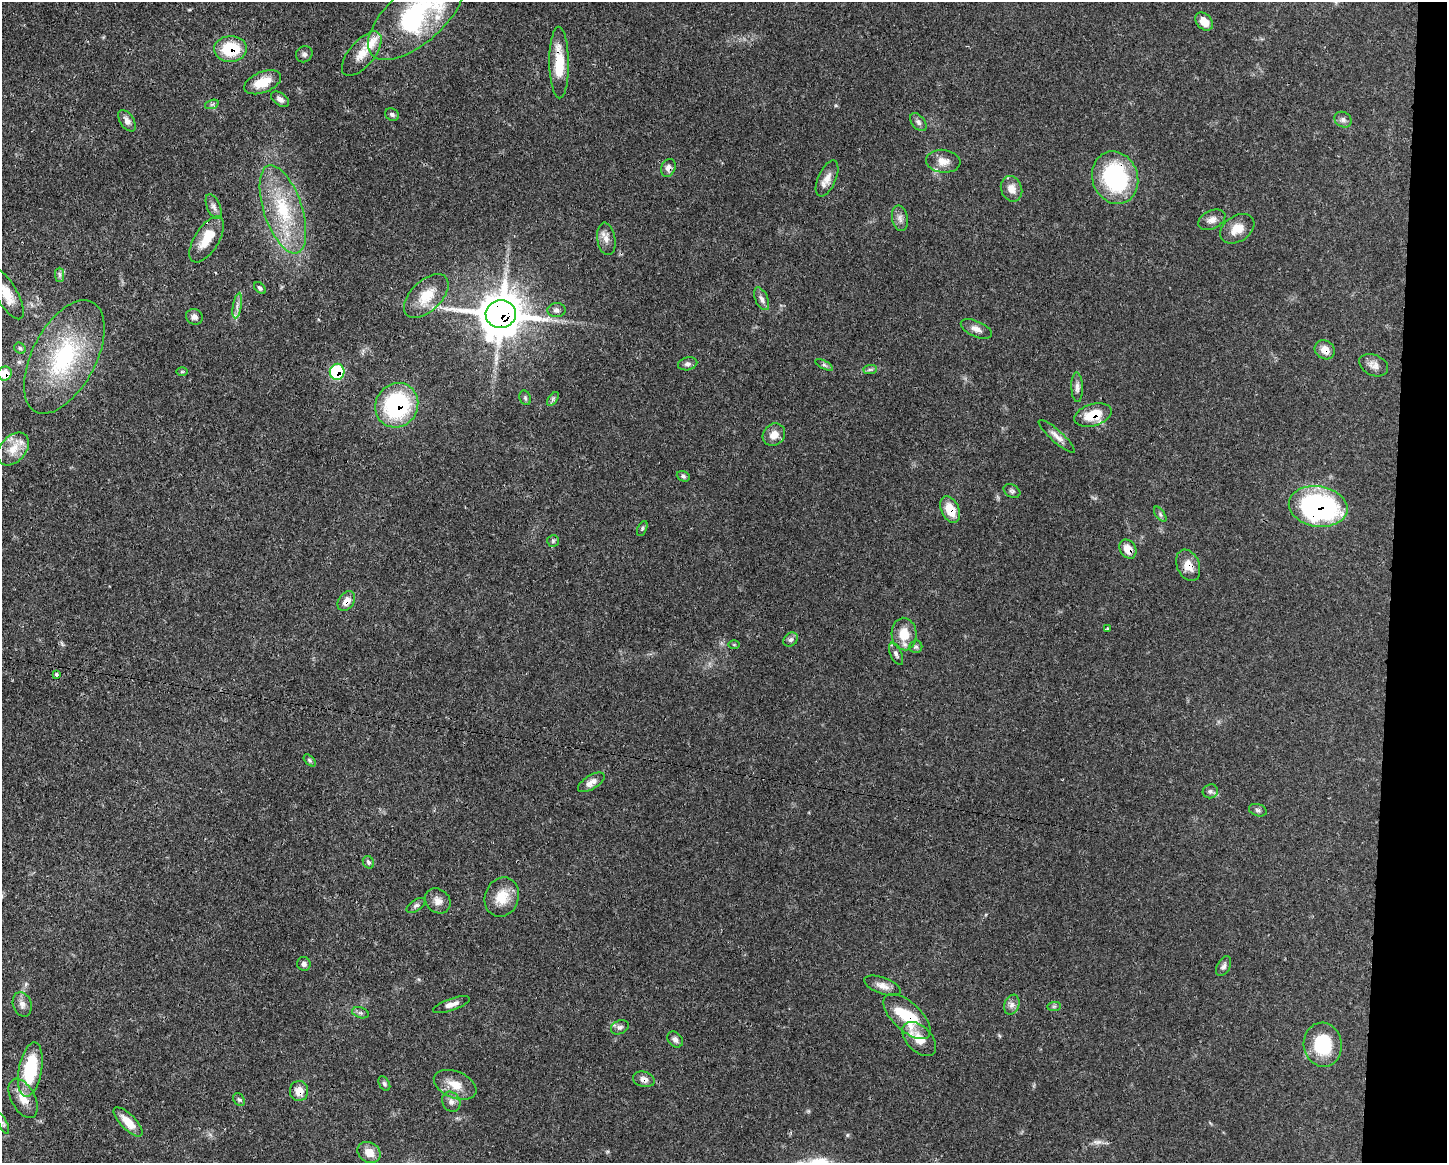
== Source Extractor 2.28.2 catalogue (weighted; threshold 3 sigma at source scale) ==
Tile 6 of 3 x 4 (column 3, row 2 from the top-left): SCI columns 3001-4445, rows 2327-3487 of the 4670 x 4656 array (HDU 1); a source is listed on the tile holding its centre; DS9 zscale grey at full resolution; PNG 1449 x 1165 px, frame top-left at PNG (2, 2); each listed source drawn as its Kron ellipse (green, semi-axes under 4 px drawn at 4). Shown black and unused: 4% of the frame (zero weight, under 3 of 4 exposures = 1% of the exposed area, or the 3 px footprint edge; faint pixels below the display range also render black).
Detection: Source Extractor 2.28.2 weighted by HDU 2 'WHT'; one run over the whole footprint, this tile lists its part. Background 0.0589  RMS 0.0034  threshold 0.0152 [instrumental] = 3 sigma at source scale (4.5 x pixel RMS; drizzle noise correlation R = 1.50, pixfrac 1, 0.05/0.05 arcsec/px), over >= 5 px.
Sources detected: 106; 1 inside a brighter object's white glare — neither listed nor drawn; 3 inside a brighter listed object's ellipse — not listed separately; the other 102 listed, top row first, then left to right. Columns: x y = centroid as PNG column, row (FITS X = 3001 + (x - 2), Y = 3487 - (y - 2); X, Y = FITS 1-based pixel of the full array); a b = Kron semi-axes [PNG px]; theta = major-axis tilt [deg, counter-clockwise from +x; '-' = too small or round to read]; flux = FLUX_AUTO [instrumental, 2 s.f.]
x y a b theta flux
416 15 59 28 42 49
1204 21 10 7 -49 4.2
230 49 16 13 3 15
304 54 9 7 41 1.1
362 54 27 12 50 5.7
559 62 36 10 -89 11
263 82 19 10 22 6.7
280 99 10 6 -35 1.4
212 104 7 4 19 0.63
392 115 7 6 - 0.82
1343 120 9 7 -29 1.2
127 121 12 7 -56 1.9
918 122 10 6 -51 1.2
943 161 17 11 -6 3.7
668 168 9 7 67 1.8
827 178 19 9 66 3.1
1115 178 27 22 -71 38
1011 189 13 10 -69 3.4
214 207 13 6 -67 1.5
283 209 46 19 -72 22
900 218 13 8 -79 1.7
1212 220 14 9 25 2.3
1237 229 18 13 33 4.9
207 239 26 12 58 7.2
606 239 16 9 -82 2.5
60 275 7 4 -90 0.81
260 288 7 4 -44 0.76
6 294 29 10 -60 5.7
426 296 27 15 44 8.1
762 299 12 6 -65 1.5
237 306 13 3 81 1.4
556 310 9 7 1 1.1
501 314 15 14 - 1100
194 317 8 7 - 1.6
976 329 16 8 -24 2.1
20 348 6 5 - 0.64
1325 350 10 9 - 3.4
64 357 62 32 62 37
688 364 10 6 11 1
824 365 10 4 -29 0.72
1374 365 15 10 -24 2.2
870 369 7 4 1 0.66
182 372 6 4 0 0.42
337 372 8 7 - 23
5 374 7 6 - 5.8
1077 387 15 6 -88 1.5
525 398 7 5 -70 0.65
553 399 8 4 53 0.71
397 405 23 21 59 37
1093 415 19 11 16 9.2
774 435 12 10 46 3.5
1057 436 23 6 -42 2.3
13 449 19 12 48 5.2
683 476 7 5 -22 0.65
1012 491 9 6 -29 0.8
1318 506 29 20 -9 68
950 510 14 9 -66 6.2
1160 514 9 4 -55 0.72
642 529 8 4 64 0.56
553 541 5 5 - 0.57
1128 549 10 8 -58 3.8
1188 565 16 11 -68 4.5
346 601 11 7 55 2.9
1107 629 3 3 - 0.67
904 634 16 12 -86 6.3
791 640 8 6 43 1.1
734 645 6 4 -1 0.37
916 647 6 6 - 0.74
896 654 12 5 -66 1.1
56 674 4 3 - 0.89
310 760 7 4 -45 0.53
591 782 15 7 32 2.6
1210 791 8 7 - 0.94
1258 810 9 6 -17 0.83
368 862 6 5 - 0.68
502 897 20 17 69 6.9
438 901 13 11 -42 2.5
416 906 11 5 34 0.97
304 964 7 6 - 1.1
1224 966 11 6 62 1.1
882 986 19 8 -20 2.7
22 1004 12 9 -73 2
451 1004 19 6 19 2.3
1012 1005 10 7 70 1.5
1054 1006 7 4 1 0.59
360 1013 8 5 -19 0.79
907 1016 29 14 -43 16
620 1027 9 6 25 1.1
675 1039 9 6 -48 1.4
919 1039 20 12 -46 5.3
1323 1045 22 19 -82 16
30 1070 27 11 80 21
644 1079 11 7 -15 1.8
384 1084 8 5 -60 0.74
455 1085 22 13 -23 5.4
299 1091 10 9 - 3.4
23 1098 21 12 -62 4.7
239 1100 7 5 -51 0.58
451 1102 10 8 -61 1.8
128 1122 19 7 -45 5.3
3 1124 11 4 -65 0.66
369 1152 12 10 -32 4
Overlapping masked pixels (flux is a lower limit): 19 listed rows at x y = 230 49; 559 62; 668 168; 827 178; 1115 178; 501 314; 1325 350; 337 372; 5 374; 397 405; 1093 415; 1318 506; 950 510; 1128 549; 1188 565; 346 601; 907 1016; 644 1079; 299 1091
Isophote crosses this tile's border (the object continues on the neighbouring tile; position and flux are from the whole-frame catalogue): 3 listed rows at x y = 416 15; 6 294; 5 374